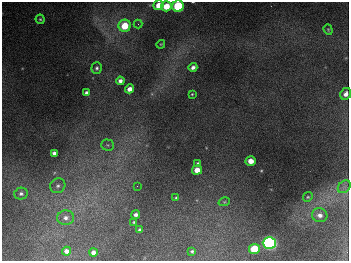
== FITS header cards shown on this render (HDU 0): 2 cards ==
NAXIS1  =                  347
NAXIS2  =                  259

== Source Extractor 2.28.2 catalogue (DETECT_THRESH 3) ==
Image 347 x 259 px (HDU 0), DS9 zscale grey, 1 PNG px = 1 image px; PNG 351 x 263 px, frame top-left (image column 1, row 259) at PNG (2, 2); each listed source drawn as its Kron ellipse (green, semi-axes under 4 px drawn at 4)
Background 674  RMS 51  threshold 152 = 3 sigma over >= 5 px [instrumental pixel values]
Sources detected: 37; all 37 listed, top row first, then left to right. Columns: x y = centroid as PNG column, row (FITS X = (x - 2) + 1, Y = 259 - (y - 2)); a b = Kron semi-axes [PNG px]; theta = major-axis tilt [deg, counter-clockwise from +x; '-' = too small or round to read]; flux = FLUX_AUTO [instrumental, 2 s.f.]
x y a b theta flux
158 5 5 4 - 42000
166 6 5 5 - 63000
178 6 5 5 - 260000
40 19 4 4 - 4300
138 24 4 4 - 4600
125 26 6 6 - 79000
328 30 5 4 - 4200
161 44 4 3 - 2900
193 67 4 4 - 12000
97 68 6 5 - 7000
120 81 4 4 - 13000
130 89 4 4 - 22000
86 93 4 3 - 13000
192 94 3 3 - 3000
346 94 6 5 - 19000
108 145 6 5 - 7100
54 153 4 4 - 16000
251 161 5 4 - 36000
198 163 3 3 - 4700
197 170 5 4 - 39000
58 186 8 7 - 12000
137 186 2 2 - 1500
344 187 7 5 45 11000
21 194 7 6 - 9700
308 197 5 4 - 4400
176 198 3 3 - 3900
224 202 6 3 18 3600
136 214 4 4 - 12000
320 215 8 7 - 17000
66 218 8 7 - 19000
134 222 3 3 - 4100
140 230 4 4 - 9800
269 243 6 6 - 990000
254 249 5 5 - 120000
66 251 4 4 - 18000
192 251 3 3 - 5500
93 252 4 4 - 20000
At the frame edge (FLAGS 8, measured only in part): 2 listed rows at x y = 178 6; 346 94